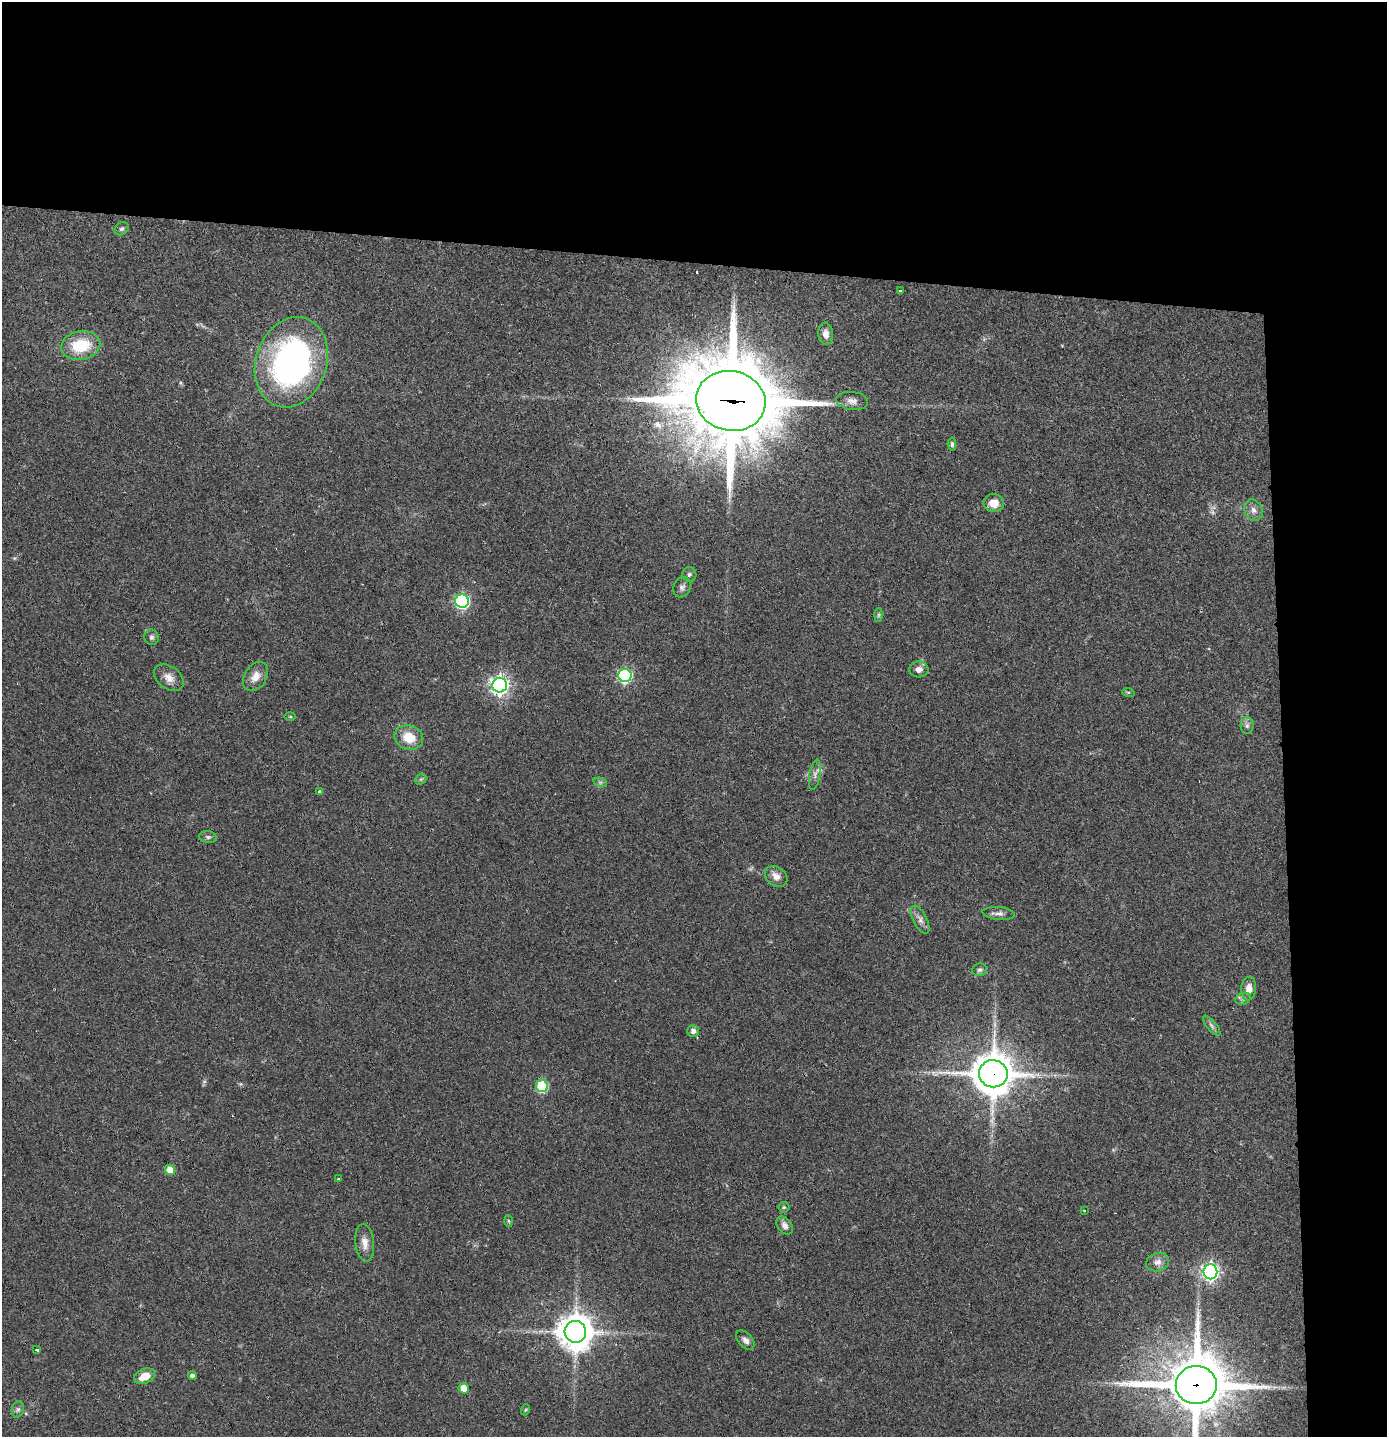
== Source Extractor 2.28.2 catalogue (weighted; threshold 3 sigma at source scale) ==
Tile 3 of 3 x 3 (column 3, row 1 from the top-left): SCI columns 2853-4237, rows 2870-4304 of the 4316 x 4304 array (HDU 1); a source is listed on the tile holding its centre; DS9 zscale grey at full resolution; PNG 1389 x 1439 px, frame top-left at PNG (2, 2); each listed source drawn as its Kron ellipse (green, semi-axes under 4 px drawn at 4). Shown black and unused: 24% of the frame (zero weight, under 2 of 3 exposures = <1% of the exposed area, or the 3 px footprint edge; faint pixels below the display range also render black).
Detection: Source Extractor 2.28.2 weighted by HDU 2 'WHT'; one run over the whole footprint, this tile lists its part. Background 0.0648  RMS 0.0076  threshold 0.034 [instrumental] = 3 sigma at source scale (4.5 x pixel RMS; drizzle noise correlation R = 1.50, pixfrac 1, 0.05/0.05 arcsec/px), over >= 5 px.
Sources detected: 59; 1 too faint to see at this stretch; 1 cosmic-ray / hot-pixel residue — neither listed nor drawn; the other 57 listed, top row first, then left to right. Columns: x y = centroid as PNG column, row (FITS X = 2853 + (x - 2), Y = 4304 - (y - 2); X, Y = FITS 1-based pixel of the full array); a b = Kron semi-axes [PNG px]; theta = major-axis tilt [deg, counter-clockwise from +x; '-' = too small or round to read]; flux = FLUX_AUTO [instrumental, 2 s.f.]
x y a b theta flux
122 229 7 6 - 1.8
900 291 3 3 - 2.9
826 334 11 7 -84 5.7
81 346 20 14 11 30
291 362 46 35 71 240
731 401 35 30 -11 9900
852 401 16 9 -6 5.1
952 444 7 4 -84 1.4
994 503 10 9 - 9.1
1254 510 11 9 -62 4.5
689 574 7 7 - 2
682 587 10 8 64 2.9
462 601 7 6 - 140
879 615 7 4 89 1.3
152 637 8 7 - 2.1
919 669 9 8 - 3.8
256 676 16 11 57 7.9
625 676 7 6 - 120
169 678 17 11 -37 7
500 685 7 7 - 350
1128 692 6 4 -18 0.86
290 717 6 4 0 0.79
1247 726 8 6 -90 2.4
409 737 14 12 -21 15
815 775 15 5 81 3.4
421 779 6 4 43 1.2
600 782 7 4 -18 1.6
319 792 3 3 - 3.9
208 837 9 5 -9 1.8
776 876 12 9 -38 5.5
999 913 16 6 -6 3.4
920 920 15 7 -63 4.1
980 970 7 6 - 1.8
1249 988 12 7 81 6.4
1243 999 8 5 22 2
1212 1026 12 4 -50 2.3
693 1031 6 5 - 3.2
993 1074 14 13 - 2200
542 1086 6 6 - 57
170 1170 5 5 - 13
339 1179 3 2 - 3.2
784 1207 5 5 - 1.1
1084 1210 3 3 - 1.7
508 1221 6 4 -88 1
785 1226 10 7 -53 4.3
365 1243 19 9 -83 6.8
1158 1262 12 9 17 4.9
1210 1272 7 7 - 270
575 1332 11 10 - 1600
745 1340 11 7 -48 3.4
37 1350 3 3 - 1.4
145 1376 11 7 23 10
192 1376 4 4 - 2.8
1196 1385 20 19 - 5300
464 1388 5 5 - 12
18 1409 8 6 74 2
525 1410 5 3 - 0.87
Overlapping masked pixels (flux is a lower limit): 3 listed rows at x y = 731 401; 993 1074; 1196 1385
Isophote crosses this tile's border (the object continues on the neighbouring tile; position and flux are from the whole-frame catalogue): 1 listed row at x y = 1196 1385